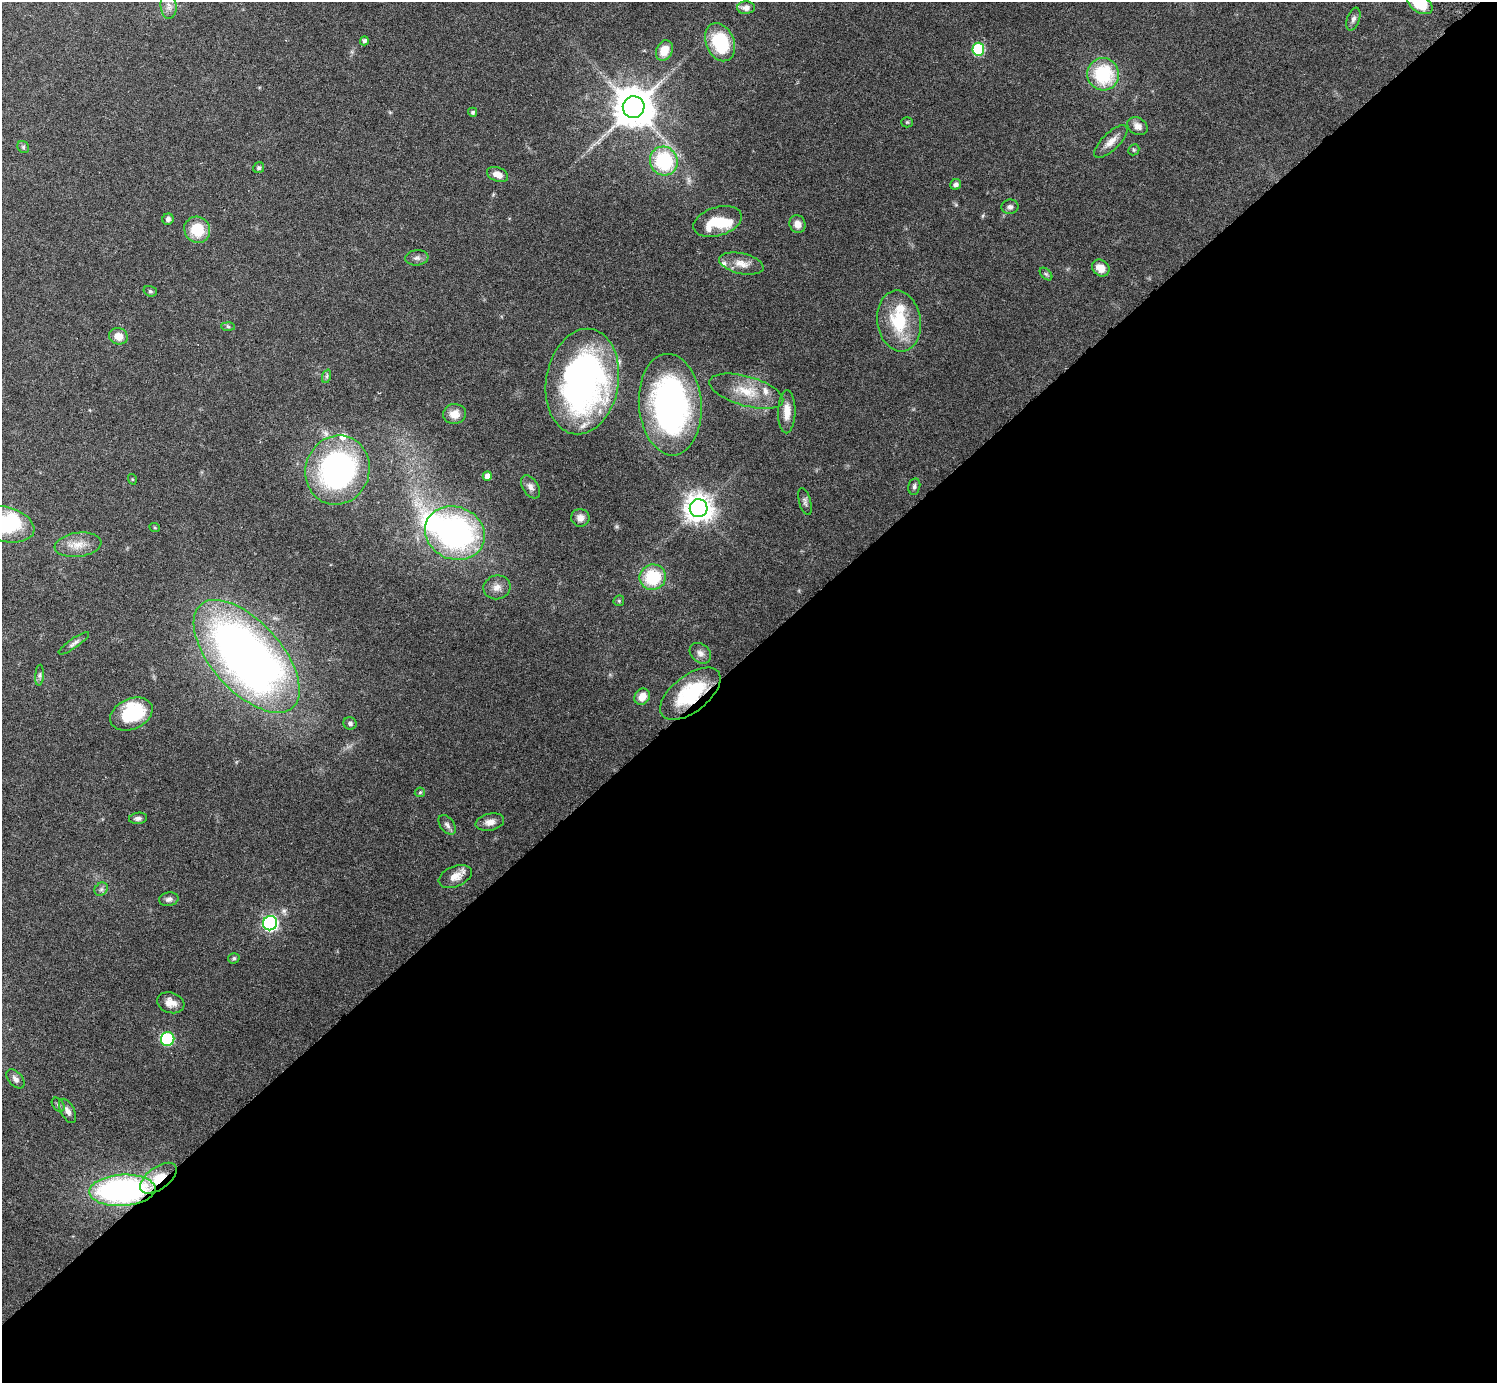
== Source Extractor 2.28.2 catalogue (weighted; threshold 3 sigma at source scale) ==
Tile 12 of 4 x 4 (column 4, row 3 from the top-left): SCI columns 4531-6025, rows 1580-2960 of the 6029 x 6026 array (HDU 1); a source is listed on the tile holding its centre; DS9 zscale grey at full resolution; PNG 1499 x 1385 px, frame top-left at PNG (2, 2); each listed source drawn as its Kron ellipse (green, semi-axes under 4 px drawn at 4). Shown black and unused: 53% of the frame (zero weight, under 3 of 6 exposures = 3% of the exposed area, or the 3 px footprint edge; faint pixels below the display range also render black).
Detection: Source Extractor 2.28.2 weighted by HDU 2 'WHT'; one run over the whole footprint, this tile lists its part. Background 0.0569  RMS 0.0044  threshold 0.0178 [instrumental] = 3 sigma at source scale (4.09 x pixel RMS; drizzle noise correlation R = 1.36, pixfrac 0.8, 0.05/0.05 arcsec/px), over >= 5 px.
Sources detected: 87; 5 inside a brighter object's white glare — neither listed nor drawn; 4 inside a brighter listed object's ellipse — not listed separately; the other 78 listed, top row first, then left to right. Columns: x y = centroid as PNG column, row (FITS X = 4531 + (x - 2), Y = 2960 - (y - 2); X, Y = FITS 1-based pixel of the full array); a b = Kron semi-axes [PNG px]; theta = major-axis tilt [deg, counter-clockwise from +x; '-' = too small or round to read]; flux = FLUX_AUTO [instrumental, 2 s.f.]
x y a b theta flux
1420 4 14 8 -34 11
169 6 13 8 -86 2.3
746 8 9 6 1 1.9
1353 19 12 6 70 1.4
364 41 4 4 - 1.3
720 42 20 14 -67 22
978 49 6 6 - 31
664 50 11 8 64 5.6
1103 74 16 16 - 26
634 107 11 11 - 1300
473 112 4 4 - 0.81
907 122 5 5 - 0.5
1138 126 11 8 -30 2.5
1111 142 21 8 44 3.7
23 147 6 5 - 0.67
1134 150 6 5 - 0.59
664 161 14 13 - 30
259 168 5 5 - 0.89
498 175 11 7 -22 3.3
956 184 6 5 - 1.5
1010 207 8 7 - 1.4
168 219 6 5 - 1.2
718 221 25 14 16 15
797 224 9 8 - 2.8
197 230 13 12 - 12
417 258 11 7 6 1.6
741 264 23 10 -12 4.8
1101 268 9 7 -39 4.4
1046 274 7 4 -44 0.77
150 291 7 5 -16 0.71
899 321 31 21 -82 20
228 327 7 4 -2 0.67
118 336 9 8 - 4.2
327 376 7 4 71 0.7
582 382 53 36 80 150
746 391 38 14 -16 12
670 405 51 31 -85 120
787 412 21 8 88 5
454 414 11 10 - 4.4
337 470 35 32 69 96
487 476 5 4 - 2.6
132 479 5 3 - 0.38
914 486 8 6 78 1.1
531 487 13 7 -57 2
805 502 14 6 -74 1.4
699 508 9 9 - 500
580 518 9 9 - 2.7
4 524 31 17 -15 28
155 528 5 3 - 0.41
455 533 30 26 -23 100
78 545 23 12 7 6.1
653 577 13 12 - 19
497 587 13 12 - 3.3
619 601 5 5 - 0.58
74 643 18 4 35 1.5
700 653 12 9 -41 2.1
247 656 69 35 -48 310
40 675 10 4 85 0.96
690 694 35 18 38 26
642 697 9 7 55 4
131 714 22 15 24 21
350 723 7 6 - 1.1
420 792 5 5 - 0.55
138 818 9 5 8 1.2
490 822 14 8 12 2.7
447 825 11 7 -53 1.6
455 876 17 10 22 4.3
101 889 7 6 - 1
169 899 10 7 9 1.6
270 923 7 7 - 100
234 958 6 5 - 0.7
171 1003 14 10 -18 3.6
168 1039 7 6 - 32
15 1079 11 6 -49 1.7
58 1105 8 5 -51 0.91
68 1111 13 6 -62 2.1
158 1178 21 11 37 9.3
122 1190 33 15 3 110
Overlapping masked pixels (flux is a lower limit): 3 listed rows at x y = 690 694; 158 1178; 122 1190
Isophote crosses this tile's border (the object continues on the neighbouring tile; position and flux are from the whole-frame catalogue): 2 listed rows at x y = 1420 4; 4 524